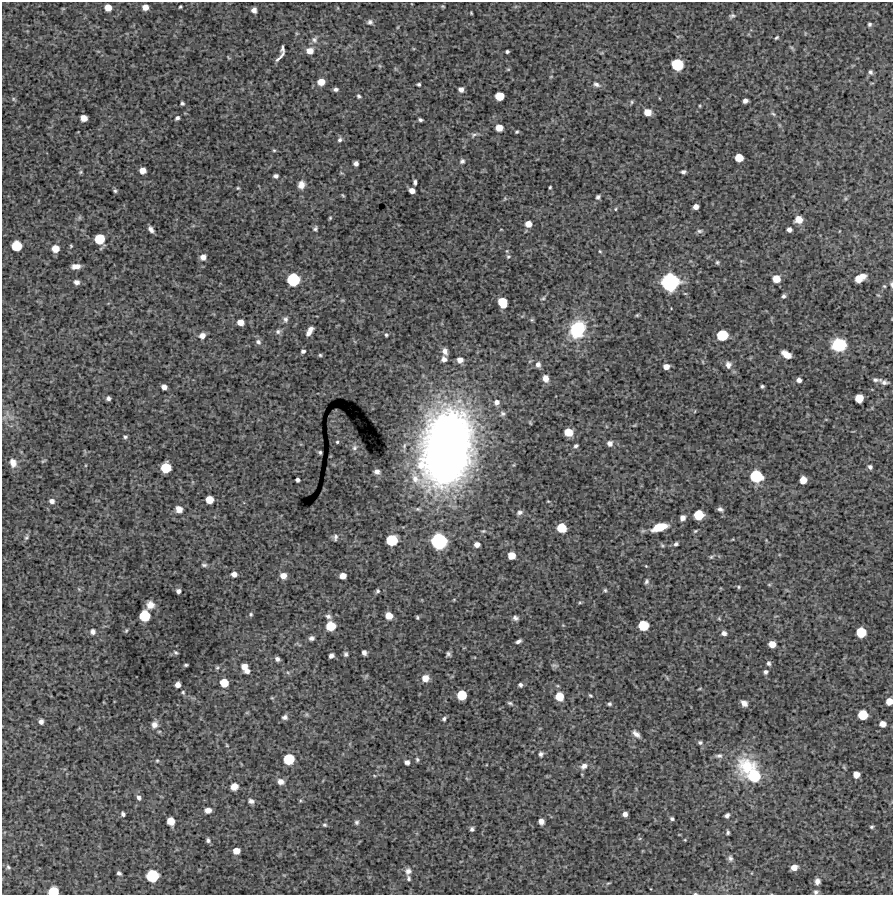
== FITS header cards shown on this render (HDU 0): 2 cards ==
NAXIS1  =                  891 /Length X axis
NAXIS2  =                  893 /Length Y axis

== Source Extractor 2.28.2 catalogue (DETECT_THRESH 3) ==
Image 891 x 893 px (HDU 0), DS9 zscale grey, 1 PNG px = 1 image px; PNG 895 x 897 px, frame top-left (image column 1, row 893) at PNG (2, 2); no overlay
Background 4450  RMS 230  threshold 684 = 3 sigma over >= 5 px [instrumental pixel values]
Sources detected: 263; all 263 listed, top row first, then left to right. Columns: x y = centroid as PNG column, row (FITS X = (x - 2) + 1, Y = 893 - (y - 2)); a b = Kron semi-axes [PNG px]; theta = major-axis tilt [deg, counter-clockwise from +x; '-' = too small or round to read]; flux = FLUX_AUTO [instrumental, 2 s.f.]
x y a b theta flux
443 6 4 3 - 1.6e+04
145 7 5 5 - 1.1e+05
180 7 3 3 - 1.7e+04
108 8 6 5 - 1.7e+05
254 10 5 5 - 5.7e+04
471 13 3 2 - 1.3e+04
732 16 8 5 17 3.4e+04
370 22 7 6 - 4.1e+04
869 24 5 5 - 3.1e+04
776 38 4 2 - 2.0e+04
314 40 9 8 - 5.6e+04
283 48 7 4 84 3.8e+04
792 48 8 3 -42 2.0e+04
310 51 7 6 - 1.3e+05
507 52 4 3 - 2.7e+04
280 57 17 3 48 5.5e+04
677 65 8 8 - 6.4e+05
508 69 6 4 1 1.5e+04
870 72 7 5 -69 3.6e+04
551 76 5 3 - 1.1e+04
321 82 6 6 - 1.6e+05
419 84 4 3 - 2.5e+04
596 84 9 6 -24 5.0e+04
336 89 4 4 - 4.0e+04
461 89 5 5 - 6.6e+04
359 96 5 4 - 2.6e+04
499 96 7 6 - 2.9e+05
13 99 6 4 -89 2.2e+04
745 101 5 4 - 5.5e+04
632 102 5 5 - 2.0e+04
182 103 4 4 - 2.8e+04
700 106 5 3 - 1.4e+04
647 112 6 6 - 1.5e+05
773 114 6 5 - 2.5e+04
84 118 6 5 - 1.3e+05
177 118 4 3 - 3.5e+04
420 120 4 3 - 3.0e+04
499 128 6 5 - 1.6e+05
517 132 3 3 - 1.9e+04
474 135 10 5 18 4.0e+04
340 140 6 5 - 3.6e+04
274 150 4 4 - 1.7e+04
739 158 6 6 - 2.5e+05
462 161 7 6 - 3.7e+04
356 163 4 4 - 5.4e+04
142 170 5 5 - 1.2e+05
80 172 5 5 - 2.0e+04
683 172 5 4 - 4.0e+04
276 176 5 4 - 3.9e+04
415 182 5 3 - 3.6e+04
301 185 9 7 77 9.9e+04
550 187 3 3 - 1.8e+04
238 188 4 4 - 1.5e+04
115 191 5 4 - 2.6e+04
412 191 5 5 - 9.8e+04
343 195 5 3 - 1.5e+04
598 197 4 4 - 3.1e+04
845 198 6 4 -90 2.1e+04
696 207 5 4 - 8.5e+04
615 209 4 4 - 1.5e+04
330 218 4 3 - 1.7e+04
799 220 8 7 - 1.4e+05
528 224 6 5 - 1.3e+05
151 229 6 4 -55 5.5e+04
315 229 6 4 59 2.9e+04
789 230 4 4 - 6.0e+04
700 231 8 5 6 3.5e+04
99 239 7 7 - 4.3e+05
16 246 7 7 - 4.6e+05
71 246 4 3 - 1.6e+04
55 249 6 6 - 1.9e+05
507 251 6 3 -72 1.6e+04
600 251 4 3 - 1.4e+04
508 256 5 5 - 2.2e+04
203 257 6 6 - 8.2e+04
717 262 5 4 - 2.3e+04
76 266 8 4 4 1.0e+05
860 278 10 6 29 2.3e+05
776 279 6 6 - 1.9e+05
293 280 9 8 - 7.7e+05
77 282 6 5 - 5.0e+04
670 282 12 12 - 1.6e+06
891 284 7 3 -76 2.5e+04
884 286 5 4 - 1.7e+04
878 295 5 3 - 1.4e+04
783 296 5 4 - 3.3e+04
543 298 6 4 29 2.0e+04
502 302 8 6 -69 3.6e+05
637 315 5 4 - 1.8e+04
285 319 8 6 86 4.1e+04
240 322 6 5 - 1.2e+05
311 329 5 4 - 5.6e+04
577 329 17 14 62 8.3e+05
278 331 7 7 - 3.9e+04
309 333 7 6 - 5.6e+04
386 335 4 4 - 2.0e+04
722 335 8 7 - 5.0e+05
202 336 7 6 - 7.6e+04
258 342 8 6 -35 4.7e+04
839 345 13 12 - 5.0e+05
303 351 4 4 - 3.5e+04
445 351 7 5 -69 7.0e+04
786 354 9 5 -31 1.5e+05
320 355 4 4 - 2.0e+04
444 359 5 5 - 7.0e+04
460 360 6 6 - 8.2e+04
703 362 5 3 - 1.3e+04
538 364 6 6 - 5.7e+04
728 365 9 7 -78 7.5e+04
666 367 5 5 - 9.7e+04
545 378 7 6 - 1.1e+05
799 380 5 4 - 5.5e+04
876 380 8 3 -3 4.1e+04
884 382 7 5 -4 3.8e+04
762 386 3 3 - 2.4e+04
164 387 5 4 - 8.1e+04
108 398 4 4 - 3.8e+04
859 398 6 6 - 2.5e+05
497 402 7 7 - 6.6e+04
695 411 5 3 - 1.1e+04
502 414 7 6 - 3.8e+04
568 432 7 6 - 1.7e+05
125 437 5 4 - 2.6e+04
337 442 3 3 - 1.8e+04
610 443 6 6 - 5.8e+04
576 446 5 4 - 3.0e+04
354 448 8 7 - 4.1e+04
447 448 60 38 77 1.5e+07
320 452 4 3 - 2.2e+04
43 461 6 2 33 1.5e+04
13 463 9 7 -72 9.9e+04
870 467 5 4 - 3.7e+04
166 468 7 7 - 4.4e+05
377 471 5 5 - 6.0e+04
756 476 9 8 - 7.1e+05
297 480 4 4 - 4.1e+04
803 480 6 5 - 1.6e+05
209 500 6 6 - 2.1e+05
52 501 6 5 - 5.4e+04
548 501 5 3 - 1.3e+04
179 509 6 5 - 1.3e+05
720 509 6 4 -17 4.0e+04
520 512 7 5 21 4.3e+04
699 515 7 7 - 3.8e+05
682 518 5 5 - 7.5e+04
660 527 13 6 18 3.9e+05
561 528 7 6 - 3.7e+05
695 531 5 4 - 2.0e+04
26 537 7 5 61 2.9e+04
335 537 8 5 84 4.0e+04
392 540 8 8 - 5.6e+05
439 541 11 10 - 1.3e+06
477 544 5 5 - 7.9e+04
676 544 6 5 - 3.2e+04
511 556 6 6 - 2.0e+05
711 557 5 5 - 2.3e+04
204 565 7 4 -7 3.2e+04
646 566 4 3 - 1.2e+04
234 574 6 5 - 7.5e+04
283 576 7 6 - 1.0e+05
343 576 6 5 - 1.4e+05
646 581 6 5 - 3.3e+04
769 585 6 4 0 1.6e+04
738 587 5 4 - 1.9e+04
605 590 5 5 - 2.2e+04
178 591 5 4 - 4.9e+04
377 591 5 4 - 2.8e+04
580 602 5 3 - 1.7e+04
150 605 8 8 - 1.1e+05
251 614 5 4 - 2.1e+04
144 616 7 7 - 5.1e+05
328 616 8 6 -15 4.6e+04
389 616 6 5 - 1.7e+05
417 617 4 3 - 1.9e+04
515 618 5 4 - 4.3e+04
719 618 5 4 - 1.7e+04
643 625 7 7 - 4.5e+05
330 626 7 7 - 3.8e+05
126 630 5 4 - 1.8e+04
93 632 6 6 - 5.5e+04
861 632 7 7 - 4.1e+05
724 633 6 5 - 5.9e+04
312 638 6 5 - 4.5e+04
518 641 5 3 - 4.0e+04
772 644 6 5 - 1.6e+05
176 652 5 3 - 2.0e+04
364 653 5 4 - 5.3e+04
346 654 5 4 - 3.3e+04
448 654 5 4 - 3.4e+04
331 656 5 4 - 5.5e+04
277 659 5 4 - 4.3e+04
769 663 6 5 - 3.3e+04
186 665 4 3 - 2.2e+04
554 665 9 4 -7 2.9e+04
244 667 5 5 - 1.2e+05
217 668 5 5 - 2.1e+04
247 671 5 4 - 5.9e+04
766 672 5 5 - 3.7e+04
425 678 8 7 - 1.3e+05
224 683 6 6 - 2.6e+05
178 685 5 5 - 8.2e+04
520 685 5 4 - 3.3e+04
700 689 6 3 19 1.5e+04
183 692 4 3 - 1.9e+04
462 695 7 7 - 3.8e+05
590 695 4 2 - 1.8e+04
559 696 7 7 - 2.7e+05
272 698 5 3 - 1.4e+04
889 701 6 5 - 1.5e+05
510 703 6 4 -20 2.5e+04
744 703 7 5 -44 8.3e+04
609 704 4 4 - 2.7e+04
863 715 7 7 - 3.9e+05
285 717 7 6 - 4.5e+04
444 719 4 3 - 3.1e+04
41 722 5 5 - 5.9e+04
883 724 5 5 - 1.0e+05
154 725 8 7 - 8.0e+04
636 734 10 5 -41 7.4e+04
700 743 6 5 - 2.8e+04
227 745 5 3 - 1.3e+04
541 754 5 4 - 4.1e+04
719 756 9 6 -6 4.3e+04
289 759 7 7 - 5.2e+05
417 760 6 4 -87 2.4e+04
157 761 4 4 - 1.6e+04
407 762 6 5 - 4.5e+04
584 766 9 7 37 7.5e+04
747 767 28 25 2 6.9e+05
844 767 6 4 -56 1.7e+04
856 775 5 5 - 1.2e+05
754 776 11 11 - 6.9e+05
281 782 8 6 -20 8.2e+04
234 786 6 6 - 1.2e+05
139 798 6 6 - 4.3e+04
251 801 7 5 -20 5.0e+04
208 810 6 5 - 8.8e+04
123 814 4 4 - 3.6e+04
625 814 5 4 - 6.0e+04
727 815 5 4 - 4.1e+04
672 819 5 4 - 3.0e+04
171 821 6 6 - 2.1e+05
541 821 6 5 - 7.1e+04
357 822 6 6 - 3.1e+04
325 825 6 5 - 2.5e+04
871 827 5 4 - 2.4e+04
472 829 5 4 - 3.5e+04
728 832 4 3 - 2.6e+04
208 840 5 5 - 3.5e+04
685 840 4 3 - 1.2e+04
236 851 6 5 - 1.5e+05
730 858 8 6 -74 4.3e+04
8 867 8 5 -53 3.3e+04
794 867 6 5 - 1.2e+05
408 871 9 8 - 7.3e+04
119 873 4 4 - 3.3e+04
152 876 8 8 - 7.2e+05
409 878 8 5 -78 3.1e+04
817 881 8 6 73 6.7e+04
608 883 8 3 13 2.3e+04
53 891 7 6 - 4.2e+05
816 892 6 6 - 3.6e+04
695 894 6 3 -8 1.7e+04
At the frame edge (FLAGS 8, measured only in part): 5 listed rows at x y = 891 284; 889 701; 53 891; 816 892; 695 894